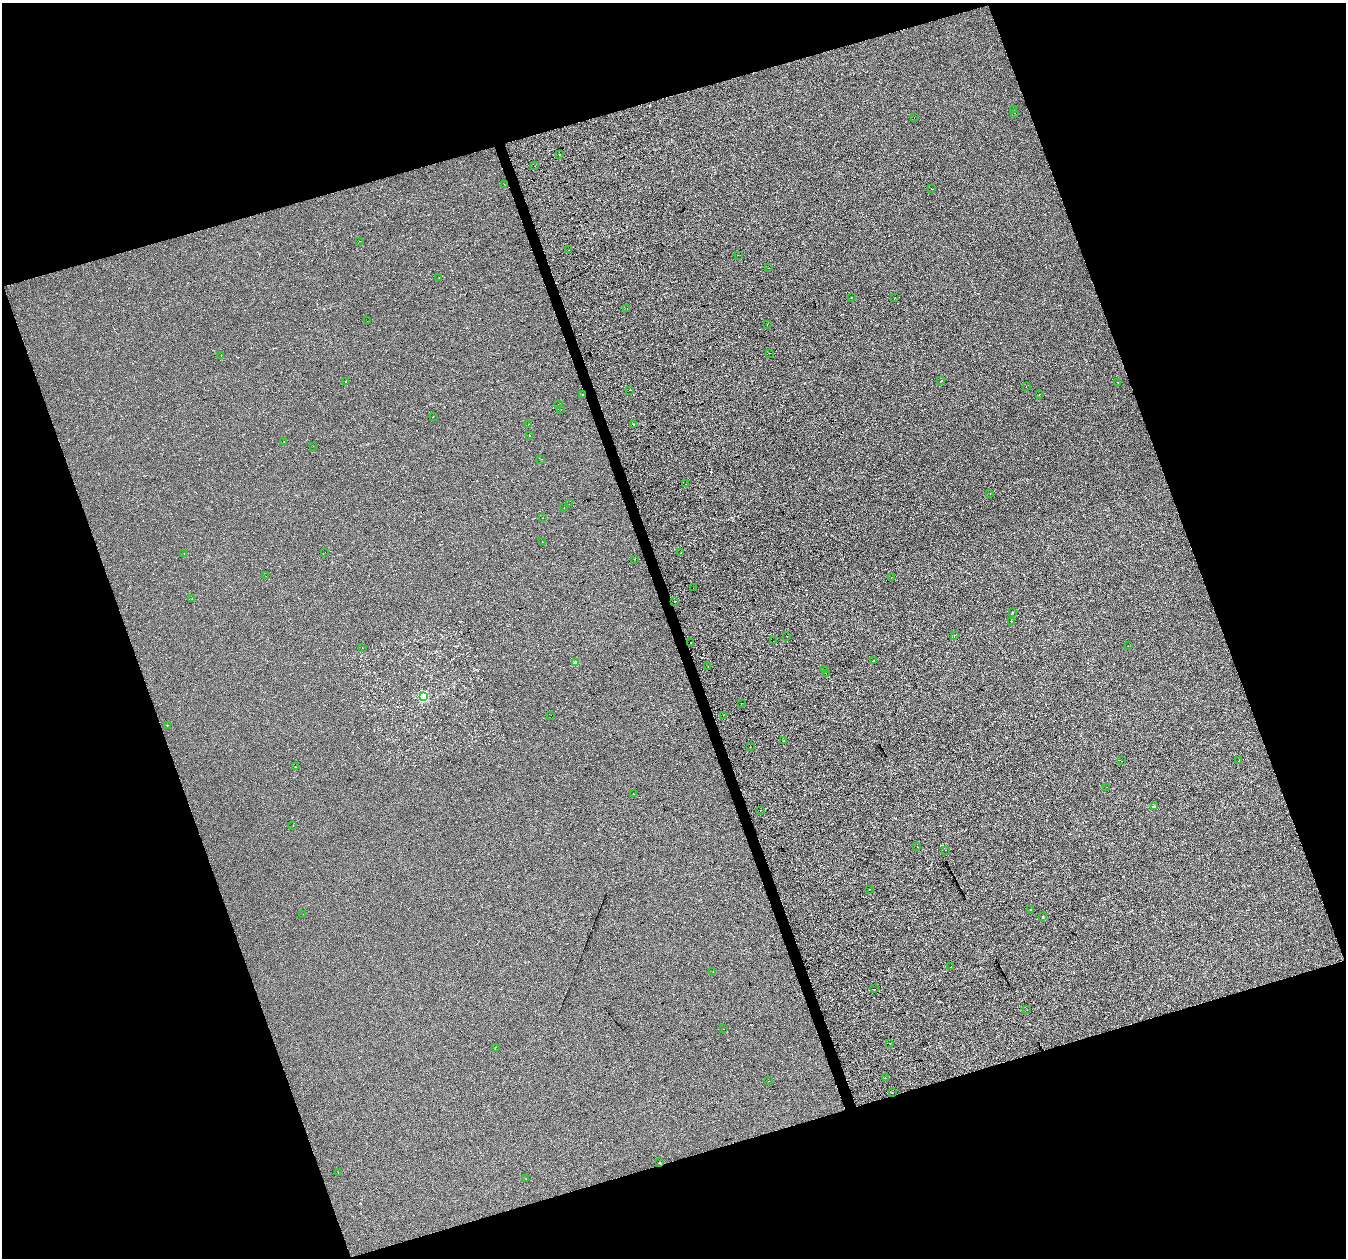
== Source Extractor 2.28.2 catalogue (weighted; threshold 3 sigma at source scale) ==
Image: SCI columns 2-5377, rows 67-5087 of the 5382 x 5205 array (HDU 1 of 3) = the unmasked area's bounding box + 8 px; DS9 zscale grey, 4 x 4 block average (1 PNG px = mean of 4 x 4 image px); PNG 1348 x 1260 px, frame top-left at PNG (2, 3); each listed source drawn as its Kron ellipse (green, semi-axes under 4 px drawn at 4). Shown black and unused: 39% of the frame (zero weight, under 3 of 4 exposures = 2% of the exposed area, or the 3 px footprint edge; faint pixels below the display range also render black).
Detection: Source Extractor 2.28.2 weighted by HDU 2 'WHT'. Background -1.94e-04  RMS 0.0065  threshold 0.029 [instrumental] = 3 sigma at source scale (4.5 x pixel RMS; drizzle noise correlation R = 1.50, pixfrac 1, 0.0396/0.0396 arcsec/px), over >= 5 px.
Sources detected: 99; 2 cosmic-ray / hot-pixel residue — neither listed nor drawn; the other 97 listed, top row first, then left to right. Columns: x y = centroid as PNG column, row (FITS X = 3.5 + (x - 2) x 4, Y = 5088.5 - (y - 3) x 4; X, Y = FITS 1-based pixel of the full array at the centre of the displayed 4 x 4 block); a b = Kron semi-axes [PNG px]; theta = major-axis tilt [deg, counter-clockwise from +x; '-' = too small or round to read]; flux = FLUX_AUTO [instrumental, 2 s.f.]
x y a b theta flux
1013 109 2 2 - 0.76
1015 113 2 2 - 3.1
914 118 2 2 - 0.65
560 154 2 2 - 0.82
535 166 2 2 - 0.91
504 184 2 2 - 0.4
931 189 2 2 - 0.76
359 241 2 2 - 2.8
569 250 2 2 - 2
738 255 2 2 - 1.4
769 268 2 2 - 0.9
439 278 2 2 - 0.59
852 297 2 2 - 2.8
895 297 2 2 - 0.61
627 309 2 2 - 1.2
367 321 2 2 - 0.54
767 324 2 2 - 2.5
770 353 2 2 - 0.73
221 356 2 2 - 1.6
345 381 2 2 - 0.69
941 381 2 2 - 2.6
1118 382 2 2 - 0.87
1026 386 2 2 - 0.77
630 390 2 2 - 0.63
583 395 2 2 - 4.7
1039 395 2 2 - 5.8
558 405 2 2 - 0.49
561 409 2 2 - 0.7
433 416 2 2 - 1.1
528 424 2 2 - 1.3
634 424 2 2 - 0.7
529 436 2 2 - 3
284 441 2 2 - 2.1
313 446 2 2 - 0.8
541 459 2 2 - 1.2
686 484 2 2 - 0.45
990 493 2 2 - 1.8
569 504 2 2 - 0.55
564 507 2 2 - 0.78
543 518 2 2 - 0.66
542 542 2 2 - 0.75
325 552 2 2 - 2.8
184 553 2 2 - 1.9
681 553 2 2 - 0.93
634 559 2 2 - 2.8
266 576 2 2 - 0.58
891 577 2 2 - 0.7
693 588 2 2 - 0.44
192 598 2 2 - 0.89
675 601 2 2 - 1.5
1012 613 2 2 - 2
1011 621 2 2 - 0.61
954 635 2 2 - 2.9
787 636 2 2 - 0.81
773 641 2 2 - 0.71
690 642 2 2 - 15
1128 646 2 2 - 0.58
362 648 2 2 - 0.5
874 660 2 2 - 1.5
575 663 2 2 - 18
708 667 2 2 - 1.3
825 669 2 2 - 0.51
826 673 2 2 - 18
423 697 2 2 - 91
742 703 2 2 - 1.1
551 715 2 2 - 3.5
723 715 2 2 - 0.56
167 725 2 2 - 0.86
784 741 2 2 - 0.91
750 747 2 2 - 0.89
1122 761 2 2 - 1.6
1239 761 2 2 - 1.9
295 767 2 2 - 3
1107 787 2 2 - 0.73
633 794 2 2 - 1.8
1155 806 2 2 - 1.2
760 810 2 2 - 4.9
293 826 2 2 - 0.77
917 847 2 2 - 4.4
945 850 2 2 - 3
869 890 2 2 - 1.6
1030 910 2 2 - 0.78
303 914 2 2 - 0.54
1043 917 2 2 - 1.7
951 967 2 2 - 1.9
713 971 2 2 - 0.78
874 989 2 2 - 14
1027 1010 2 2 - 1.4
724 1029 2 2 - 0.44
890 1043 2 2 - 5.4
495 1047 2 2 - 3.5
885 1078 2 2 - 0.74
769 1081 2 2 - 3.2
892 1092 2 2 - 0.74
659 1162 2 2 - 0.66
338 1173 2 2 - 1.7
526 1178 2 2 - 4.3
Overlapping masked pixels (flux is a lower limit): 3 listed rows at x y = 583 395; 825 669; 826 673
Diffuse or blended objects may show on this block-average render without a row.